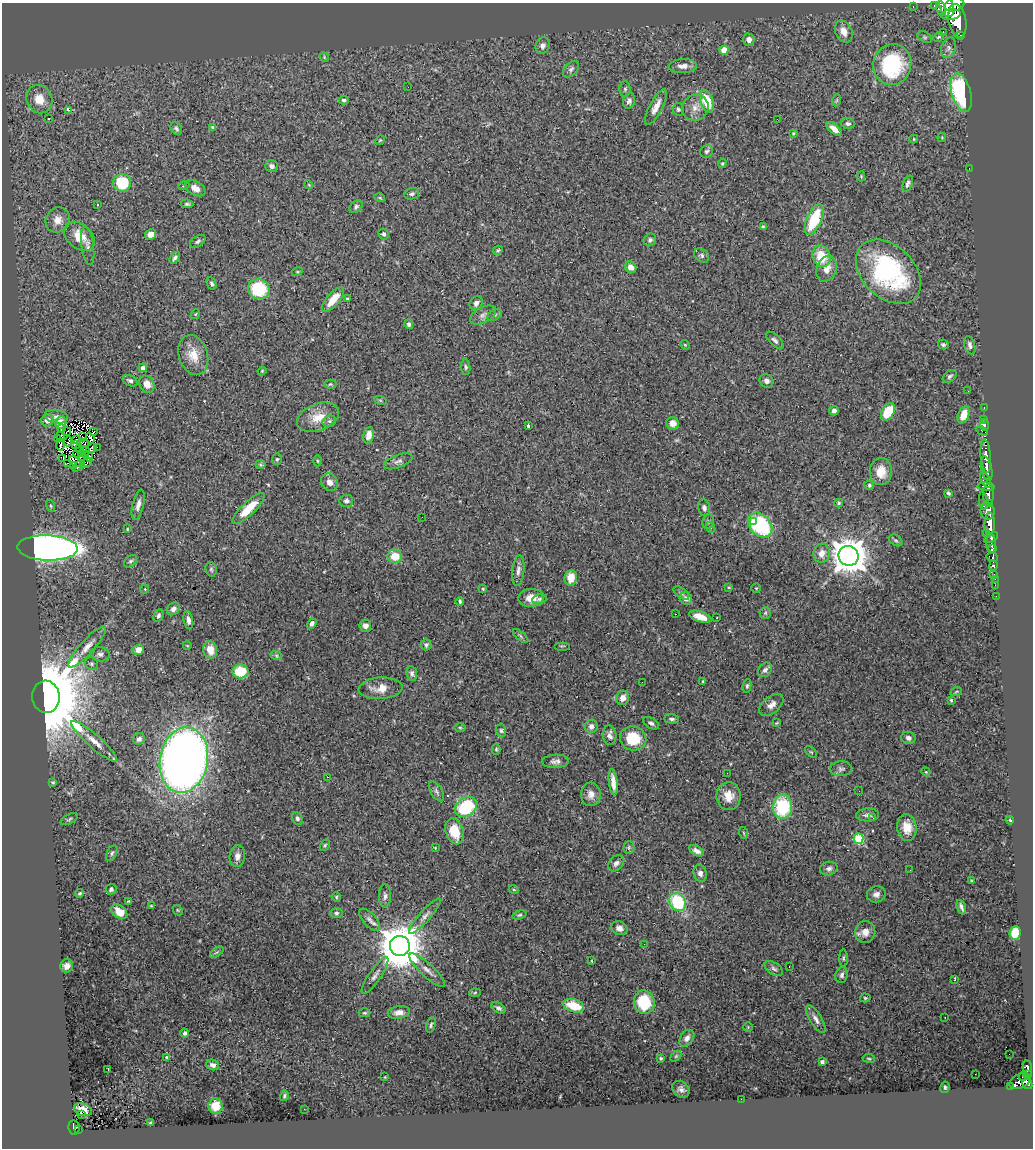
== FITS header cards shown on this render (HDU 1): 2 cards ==
NAXIS1  =                 1031
NAXIS2  =                 1146

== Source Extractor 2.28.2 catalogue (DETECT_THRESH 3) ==
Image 1031 x 1146 px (HDU 1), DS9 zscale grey, 1 PNG px = 1 image px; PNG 1035 x 1150 px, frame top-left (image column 1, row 1146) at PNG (2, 3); each listed source drawn as its Kron ellipse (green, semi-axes under 4 px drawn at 4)
Background 0.865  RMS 0.04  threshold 0.119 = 3 sigma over >= 5 px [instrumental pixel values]
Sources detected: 354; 9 with non-positive FLUX_AUTO (blend fragments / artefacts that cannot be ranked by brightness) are neither listed nor drawn; the other 345 listed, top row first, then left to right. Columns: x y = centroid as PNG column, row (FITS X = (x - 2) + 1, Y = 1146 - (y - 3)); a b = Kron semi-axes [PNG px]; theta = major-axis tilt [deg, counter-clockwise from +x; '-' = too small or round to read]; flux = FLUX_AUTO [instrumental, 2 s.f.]
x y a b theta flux
954 5 10 6 14 3200
913 6 3 2 - 20
935 6 4 3 - 22
947 7 10 6 -70 2200
941 9 8 4 -79 610
951 14 10 5 8 2400
957 21 17 9 -80 6000
844 32 12 8 -65 25
943 32 2 2 - 710
961 35 3 2 - 130
925 37 8 5 -27 5.1
938 37 6 3 27 3.4
749 40 6 5 - 15
543 46 8 7 - 9.9
949 48 10 7 72 10
724 50 4 4 - 49
324 57 5 4 - 2.6
892 65 21 19 74 240
683 66 14 7 2 17
571 69 10 6 46 8.4
408 87 2 2 - 4.1
625 89 8 5 -89 5.6
961 93 20 9 -74 360
39 99 14 12 -61 47
344 100 5 4 - 4.5
837 100 6 4 71 3.2
629 101 8 6 77 8.2
707 101 11 6 -72 80
656 107 20 6 62 25
695 108 13 12 - 25
678 109 6 5 - 4.4
69 110 3 2 - 24
49 118 2 2 - 2
777 119 2 2 - 35
848 123 7 5 -10 6.4
213 128 4 3 - 8.5
176 129 7 5 -55 5.7
834 129 9 4 -39 20
793 133 4 3 - 2.8
942 137 4 2 - 2.1
914 139 4 4 - 2.5
380 140 5 4 - 2.4
706 151 7 6 - 5.7
722 163 5 3 - 3.1
272 166 6 6 - 9.2
969 169 3 2 - 28
861 176 5 4 - 2.7
122 183 9 9 - 130
908 184 8 4 69 7.9
184 185 6 3 22 3
309 185 4 3 - 2.5
195 188 11 6 -30 23
412 194 8 5 19 6
380 198 5 3 - 2.7
187 204 6 4 -8 4.7
98 205 3 3 - 5.2
356 207 7 5 42 6.1
58 220 13 12 - 28
814 220 16 7 66 120
763 227 4 3 - 3.4
383 234 5 5 - 6
151 235 6 5 - 17
79 236 17 12 -40 47
650 240 7 6 - 6.9
198 241 9 5 34 6.5
88 246 19 6 -82 13
498 250 5 4 - 3.8
702 255 8 6 -39 6.5
821 256 11 8 -68 64
175 258 6 4 51 7.2
631 267 6 5 - 16
827 269 13 9 68 24
297 272 5 3 - 2.5
888 272 38 26 -44 380
212 284 6 4 -63 6.4
259 289 11 10 - 160
347 299 3 3 - 3.6
333 300 15 6 49 43
476 303 7 5 51 10
196 314 5 3 - 2.3
483 315 14 7 29 13
495 315 8 5 28 5.6
409 324 5 4 - 5.1
775 340 11 5 -45 7.7
943 344 5 5 - 5.2
685 345 5 4 - 3.3
970 345 9 5 -74 8.9
193 355 20 14 -73 46
466 367 8 4 -84 5.1
143 368 4 4 - 15
262 371 4 3 - 2.4
950 376 8 5 39 6.5
130 381 8 5 -25 7.8
766 381 7 6 - 11
147 384 9 7 -62 26
330 384 6 4 1 3.5
968 391 2 2 - 2.4
380 400 6 4 -19 3.7
984 408 3 2 - 33
834 411 5 4 - 8.8
888 412 9 6 59 84
964 415 9 5 69 44
56 417 12 6 -11 12
318 417 22 13 21 48
984 419 2 2 - 15
47 420 6 6 - 22
329 421 7 5 19 6
61 423 6 5 - 19
673 423 6 6 - 20
985 425 5 4 - 51
528 426 4 3 - 11
62 428 4 2 - 6
982 431 6 3 -27 110
67 432 4 2 - 2.5
94 432 4 2 - 3.1
369 435 8 5 78 19
60 436 3 2 - 5.1
82 437 3 2 - 1.1
90 438 5 3 - 6.6
57 439 3 2 - 2.7
76 440 3 2 - 4.9
68 441 5 2 - 0.77
85 442 4 2 - 0.3
60 445 5 2 - 6.1
75 445 3 2 - 1.2
97 447 2 2 - 620
91 448 5 2 - 3.8
80 449 4 2 - 2.4
85 451 5 3 - 0.21
78 452 5 3 - 0.94
86 454 3 2 - 1.7
81 456 3 2 - 2.7
986 456 17 5 -85 1800
89 457 5 2 - 0.93
63 459 2 2 - 1.2
277 459 6 5 - 4.4
75 461 7 3 -41 7
317 461 5 3 - 2.8
398 461 15 6 20 11
68 463 3 2 - 4.1
87 463 5 3 - 13
260 464 5 4 - 3.6
74 465 2 2 - 5.5
79 466 7 3 44 13
987 469 12 5 -78 1800
881 471 14 11 88 40
985 480 8 4 -61 630
329 482 9 8 - 16
869 485 5 4 - 5.2
986 487 8 3 -5 720
948 493 4 3 - 4.1
988 494 10 5 -88 900
346 501 7 6 - 9.5
983 501 9 4 -81 240
839 503 4 3 - 3.8
990 504 4 3 - 430
138 505 15 5 76 16
51 506 6 4 -73 3.5
704 508 8 6 -74 9.1
248 509 21 6 44 72
988 511 9 7 -83 1400
422 517 2 2 - 7.2
708 522 7 5 75 5.6
753 522 4 3 - 16
990 524 12 5 89 2800
760 525 14 10 -46 260
710 527 5 3 - 3.5
127 529 3 3 - 2.5
986 533 4 2 - 180
991 537 7 4 30 720
896 540 7 5 -32 5
991 544 10 5 -89 1200
48 548 30 12 -2 1900
993 549 3 3 - 440
822 553 9 8 - 24
395 556 7 6 - 52
848 556 10 10 - 5600
992 557 6 5 - 290
130 561 7 5 40 5.5
993 565 5 3 - 340
211 569 7 5 -75 4.6
518 571 15 6 84 13
994 575 3 3 - 58
571 578 8 6 84 38
995 579 2 2 - 15
995 585 2 2 - 14
729 587 4 4 - 2.6
756 588 4 4 - 2.8
145 589 4 3 - 2.1
483 589 4 3 - 3.5
681 593 9 5 -37 5.8
996 596 2 2 - 11
531 598 12 9 5 32
686 598 6 6 - 9.2
539 599 7 5 11 5.7
460 601 4 3 - 4
173 609 7 6 - 10
765 613 6 5 - 5.4
675 614 3 2 - 3.6
158 616 7 4 65 6.1
700 617 11 5 -18 31
717 618 3 2 - 3.2
188 620 9 4 -80 12
312 624 5 4 - 7.8
365 626 6 6 - 17
521 636 9 3 -40 4.2
187 645 4 3 - 1.9
426 645 5 5 - 6.8
562 646 8 2 0 2.4
87 647 27 7 48 29
138 650 6 5 - 24
210 650 9 7 -75 38
100 654 10 7 -10 9.1
276 655 6 4 -19 3.9
92 664 7 6 - 6.2
765 670 8 6 48 9.8
241 671 8 7 - 92
412 673 7 5 -80 8
703 681 4 3 - 3.5
642 682 2 2 - 3.7
747 686 7 4 82 5.3
380 688 22 11 3 37
956 692 6 3 20 2.7
46 697 16 14 -84 22000
623 698 7 6 - 22
951 700 3 3 - 3.5
771 705 14 8 39 18
671 719 7 4 -1 6.1
651 723 9 5 -29 7.6
776 723 4 3 - 2.7
591 726 7 6 - 12
460 727 6 4 -1 3.2
501 731 7 5 -87 5.1
610 735 10 6 -85 12
633 738 13 12 - 85
908 738 7 6 - 11
139 739 6 5 - 8.8
94 741 30 6 -41 32
496 749 5 4 - 3.8
811 752 7 4 -44 3.4
184 760 33 24 79 2900
556 761 13 6 2 12
841 769 11 7 2 8.8
926 772 4 3 - 2.3
727 773 2 2 - 4.7
327 777 3 2 - 3
53 782 4 3 - 3.5
613 782 13 4 -83 24
436 791 11 5 -57 7.6
859 791 2 2 - 4.2
591 794 12 10 88 19
728 796 14 12 -88 37
466 807 12 9 36 180
783 807 12 9 85 170
868 815 11 6 1 11
297 818 6 5 - 7.2
873 818 3 3 - 2.3
69 819 9 4 29 5
1010 820 4 3 - 2.6
907 827 13 9 -83 39
454 831 13 9 -73 67
744 833 6 3 -70 3
858 839 5 5 - 170
325 845 6 4 59 3.6
629 847 6 5 - 4.4
435 848 3 3 - 2
697 851 8 4 -29 12
112 853 8 5 61 5.5
237 856 11 8 82 16
616 863 9 6 44 10
829 869 9 6 13 10
910 870 3 2 - 3.1
700 873 9 6 -74 14
971 880 4 2 - 2.2
111 889 5 5 - 5.3
514 890 5 3 - 2.6
80 893 4 3 - 3.7
876 894 9 8 - 12
385 896 11 6 -89 9.2
336 897 5 4 - 3.1
129 901 4 3 - 3.1
678 902 10 7 -54 160
151 906 4 4 - 2.7
961 907 7 3 -69 7.4
178 910 6 4 -46 3.4
119 912 9 6 -37 42
336 913 6 5 - 5.8
519 915 7 4 16 4.3
425 916 23 5 49 17
369 920 13 6 -48 12
619 928 8 6 -21 15
865 932 11 10 - 23
1015 933 7 5 84 91
644 944 2 2 - 4.4
400 946 10 10 - 11000
217 952 8 3 35 3.8
844 958 9 3 90 4.1
592 961 3 2 - 1.6
67 966 6 6 - 18
789 967 3 2 - 4.3
774 969 10 5 -32 8.2
427 970 23 6 -43 19
375 975 22 6 56 15
842 975 8 6 77 7.7
955 979 4 2 - 5.4
475 992 6 4 3 3.4
865 998 5 4 - 3.3
644 1002 12 10 -76 100
574 1006 11 6 -17 75
498 1008 8 5 -31 8.1
399 1012 11 6 8 18
365 1013 6 4 1 4.1
945 1018 3 2 - 2.4
816 1019 16 6 -58 14
431 1025 8 4 74 5.3
748 1027 5 4 - 2.8
185 1033 4 4 - 6.6
687 1038 9 6 55 13
1009 1054 2 2 - 760
676 1056 6 4 45 3.2
166 1057 4 3 - 3.6
661 1058 3 3 - 3
869 1058 6 3 -9 2.9
822 1062 4 3 - 7.7
213 1065 7 5 -17 8.4
1027 1068 8 4 -82 290
108 1070 3 2 - 11
975 1074 2 2 - 1.5
1027 1074 3 3 - 230
1023 1076 4 3 - 180
385 1077 3 2 - 1.9
1020 1081 11 7 27 930
1027 1084 5 4 - 500
1010 1086 3 2 - 24
945 1087 6 4 80 4
681 1089 9 7 -43 11
284 1096 5 3 - 3.8
741 1099 2 2 - 6.6
215 1106 7 7 - 31
304 1109 2 2 - 4.7
83 1110 9 6 -21 18
81 1114 3 2 - 3
151 1123 4 2 - 3.2
74 1128 7 5 -81 210
79 1129 3 2 - 27
At the frame edge (FLAGS 8, measured only in part): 1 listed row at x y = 954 5
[9 non-positive-flux detections neither listed nor drawn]